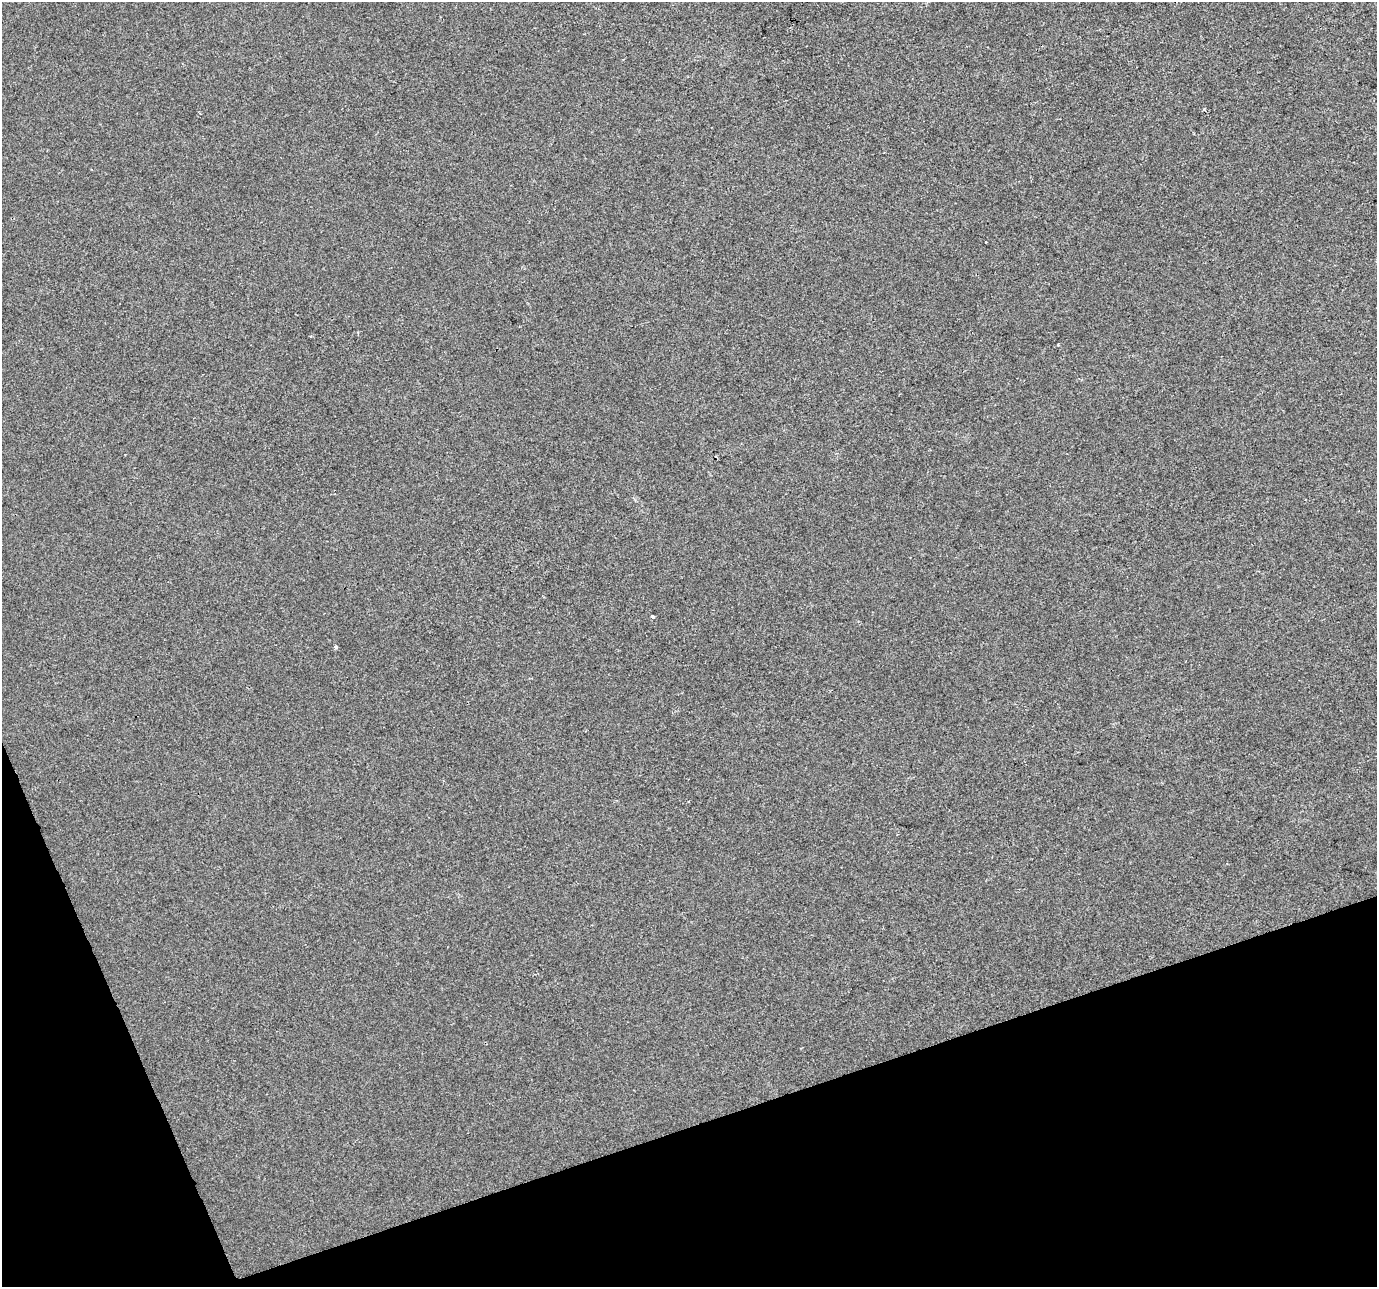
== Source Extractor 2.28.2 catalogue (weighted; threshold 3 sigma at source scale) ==
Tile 14 of 4 x 4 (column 2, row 4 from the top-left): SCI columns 1378-2752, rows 130-1414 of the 5503 x 5342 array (HDU 1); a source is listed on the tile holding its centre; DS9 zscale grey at full resolution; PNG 1379 x 1289 px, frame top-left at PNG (2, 2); no overlay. Shown black and unused: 16% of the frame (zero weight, under 2 of 3 exposures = <1% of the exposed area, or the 3 px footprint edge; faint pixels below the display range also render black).
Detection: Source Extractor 2.28.2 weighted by HDU 2 'WHT'; one run over the whole footprint, this tile lists its part. Background -2.12e-04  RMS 0.0042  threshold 0.0189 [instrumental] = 3 sigma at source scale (4.5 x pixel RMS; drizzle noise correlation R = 1.50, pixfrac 1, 0.0396/0.0396 arcsec/px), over >= 5 px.
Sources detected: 5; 1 cosmic-ray / hot-pixel residue — not listed; the other 4 listed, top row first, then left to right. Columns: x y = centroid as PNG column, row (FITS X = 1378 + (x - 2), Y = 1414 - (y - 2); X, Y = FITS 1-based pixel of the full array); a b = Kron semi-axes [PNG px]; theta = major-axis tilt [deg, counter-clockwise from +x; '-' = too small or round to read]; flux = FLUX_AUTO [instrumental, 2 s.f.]
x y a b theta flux
1204 109 4 4 - 0.51
986 242 3 2 - 0.31
652 617 4 3 - 1.4
336 647 4 3 - 1.1